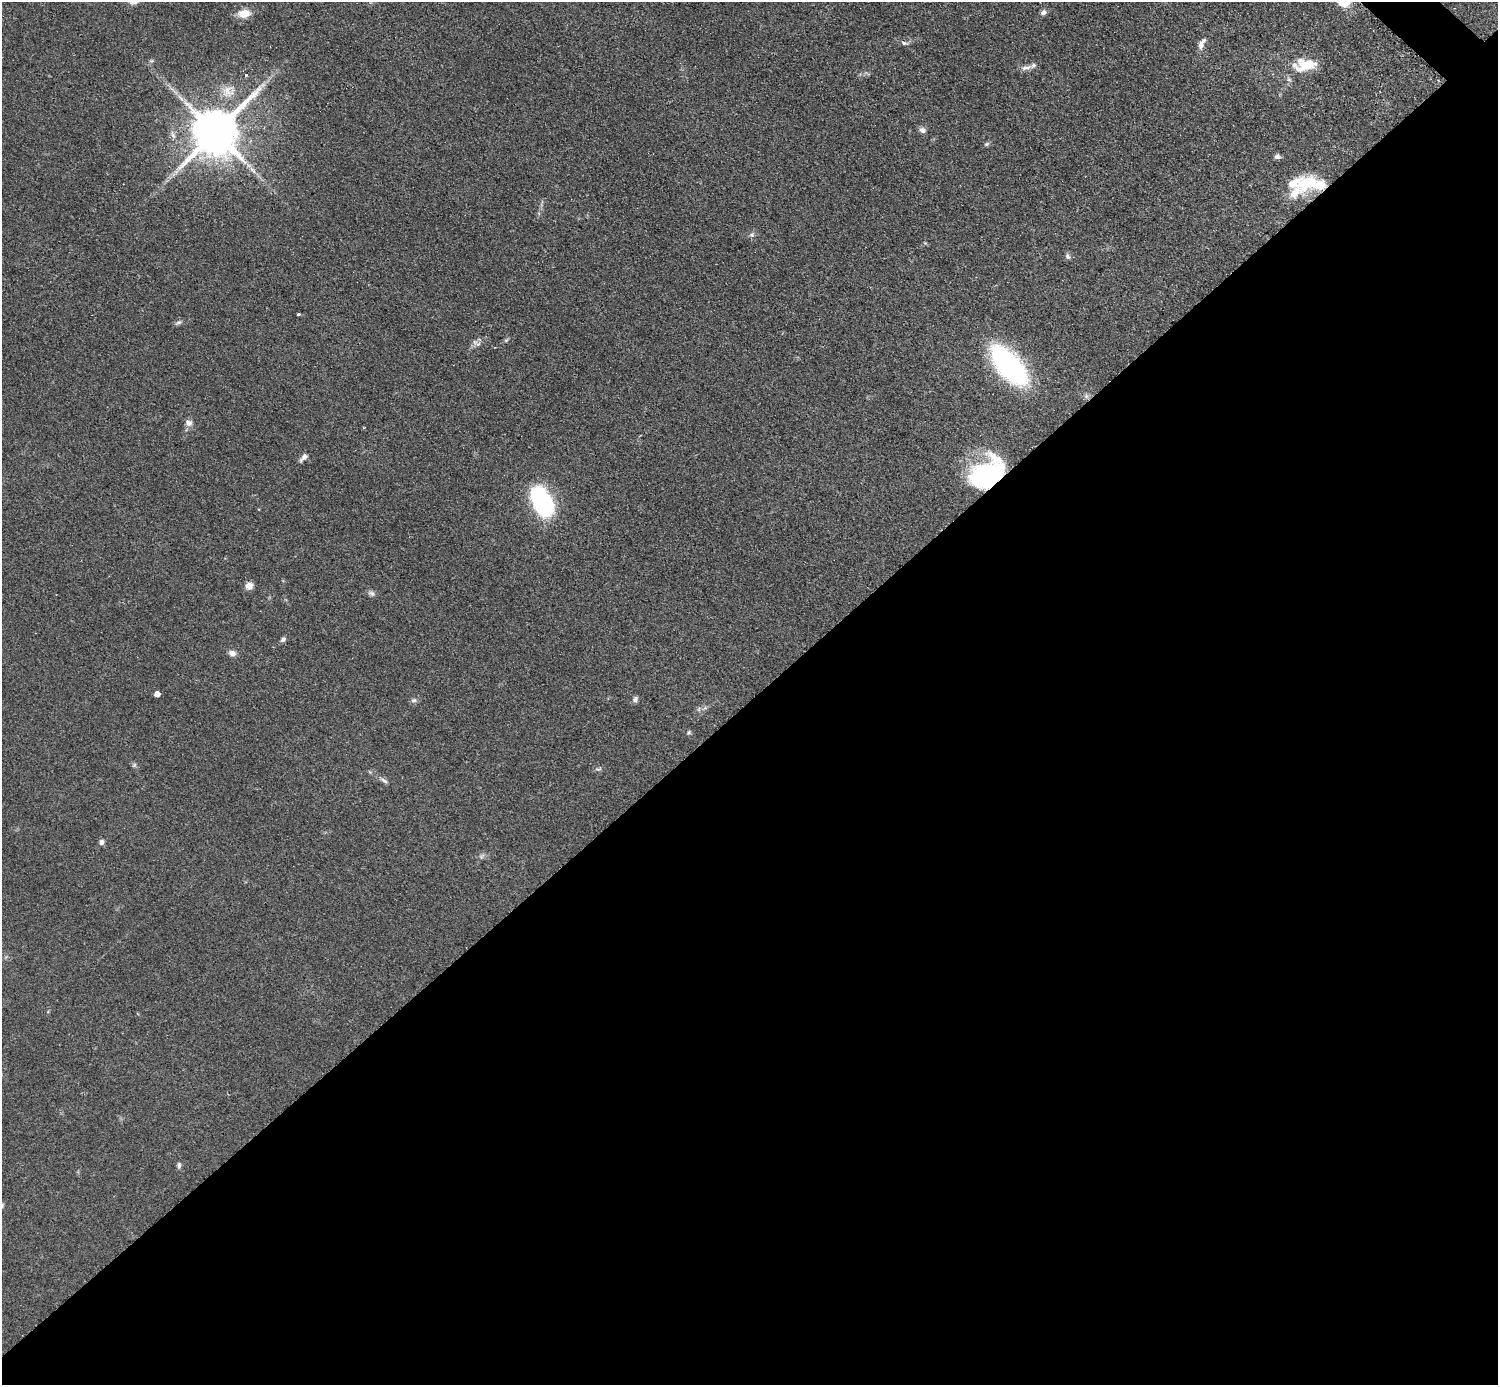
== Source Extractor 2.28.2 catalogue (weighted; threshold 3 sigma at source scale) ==
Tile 15 of 4 x 4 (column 3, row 4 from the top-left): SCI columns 2999-4494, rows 307-1689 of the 5992 x 5992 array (HDU 1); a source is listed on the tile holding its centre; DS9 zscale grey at full resolution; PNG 1500 x 1387 px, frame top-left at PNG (2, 2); no overlay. Shown black and unused: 50% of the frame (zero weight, under 2 of 3 exposures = <1% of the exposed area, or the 3 px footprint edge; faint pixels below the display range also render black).
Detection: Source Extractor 2.28.2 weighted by HDU 2 'WHT'; one run over the whole footprint, this tile lists its part. Background 0.0555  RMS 0.0074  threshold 0.0333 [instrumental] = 3 sigma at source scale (4.5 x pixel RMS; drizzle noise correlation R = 1.50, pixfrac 1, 0.05/0.05 arcsec/px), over >= 5 px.
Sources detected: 45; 1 too faint to see at this stretch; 1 inside a brighter object's white glare — not listed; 3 inside a brighter listed object's ellipse — not listed separately; the other 40 listed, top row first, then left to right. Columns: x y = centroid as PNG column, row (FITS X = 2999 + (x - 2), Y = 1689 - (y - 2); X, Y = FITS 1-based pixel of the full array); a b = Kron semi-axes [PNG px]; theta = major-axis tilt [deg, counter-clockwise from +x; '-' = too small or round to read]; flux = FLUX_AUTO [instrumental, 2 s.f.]
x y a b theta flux
1043 12 7 6 - 2.4
244 14 15 10 6 10
903 43 7 5 -30 1.7
1202 44 17 7 65 4.7
1305 65 32 16 7 21
1026 68 16 6 10 3.7
246 74 3 3 - 2.5
922 130 8 7 - 3.1
215 132 15 13 45 3900
986 144 8 5 27 1.3
1277 156 7 7 - 2.2
252 169 7 4 -87 1.9
176 172 7 6 - 2.2
1310 183 28 18 -1 28
751 235 6 5 - 1.7
1068 256 8 6 -58 1.9
299 314 3 3 - 2.6
178 322 10 5 28 1.9
506 340 7 4 37 1.2
475 342 8 6 -44 2.6
1008 365 38 18 -49 160
1086 396 6 6 - 1.7
188 423 9 8 - 3.7
304 457 12 6 44 3.4
987 473 37 25 34 96
542 502 28 16 -60 110
249 586 8 8 - 5.3
372 593 10 7 -23 2.4
283 639 7 5 43 2.2
232 653 8 7 - 4
157 694 5 4 - 5.5
635 699 8 6 60 2.1
414 700 9 6 10 1.9
689 732 7 5 45 1.2
134 765 6 5 - 1.3
598 769 10 5 7 1.6
384 781 10 5 -36 2.2
102 842 6 6 - 2.4
482 856 10 6 39 2.2
179 1165 9 5 -89 1.8
Overlapping masked pixels (flux is a lower limit): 2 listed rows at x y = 215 132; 987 473